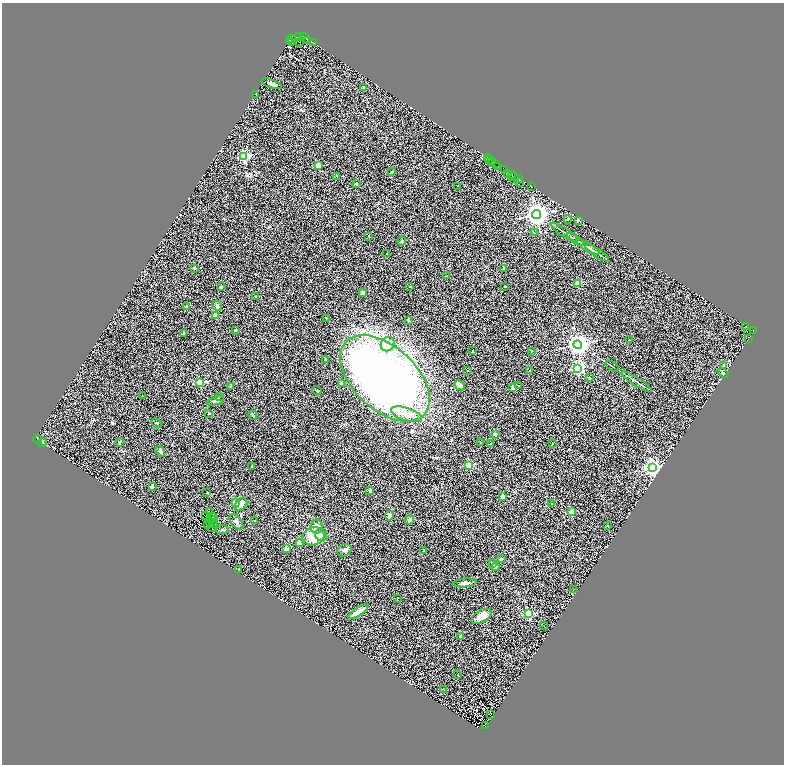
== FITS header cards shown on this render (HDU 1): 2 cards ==
NAXIS1  =                 1564
NAXIS2  =                 1524

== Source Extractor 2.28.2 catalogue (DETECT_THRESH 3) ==
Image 1564 x 1524 px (HDU 1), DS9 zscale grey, zoomed out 1/2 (1 PNG px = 2 x 2 image px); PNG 786 x 766 px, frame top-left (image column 1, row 1523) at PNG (2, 3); each listed source drawn as its Kron ellipse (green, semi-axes under 4 px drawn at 4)
Background 0.492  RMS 0.5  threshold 1.51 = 3 sigma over >= 5 px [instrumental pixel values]
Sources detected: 190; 44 cannot appear on this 1/2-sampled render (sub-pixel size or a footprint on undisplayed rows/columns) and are neither listed nor drawn; the other 146 listed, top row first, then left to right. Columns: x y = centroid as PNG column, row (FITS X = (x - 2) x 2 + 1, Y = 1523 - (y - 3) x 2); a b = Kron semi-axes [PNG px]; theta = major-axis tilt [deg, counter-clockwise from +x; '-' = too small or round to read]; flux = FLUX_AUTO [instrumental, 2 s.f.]
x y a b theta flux
298 36 2 1 - 240
291 38 3 2 - 1600
305 38 5 2 - 780
290 41 2 2 - 330
308 41 2 1 - 390
300 42 2 2 - 520
291 43 3 1 - 84
313 43 2 1 - 220
272 84 11 4 -20 430
364 87 3 2 - 140
255 94 2 2 - 39
244 156 4 3 - 12000
488 158 2 1 - 410
490 159 3 1 - 230
491 161 2 1 - 20
496 163 2 2 - 300
318 166 2 2 - 1600
498 166 2 1 - 330
504 169 3 2 - 760
392 172 2 2 - 260
507 174 3 2 - 75
512 174 2 1 - 340
337 176 3 2 - 40
512 177 2 1 - 32
518 178 4 2 - 1200
520 182 2 2 - 280
356 184 2 2 - 570
458 186 2 1 - 28
531 186 2 1 - 200
536 214 4 4 - 81000
568 219 2 2 - 310
578 220 2 2 - 460
564 232 16 2 -32 230
535 233 3 1 - 35
369 236 2 2 - 38
576 239 10 2 -34 180
401 241 5 3 - 110
588 247 13 2 -30 260
597 253 14 2 -33 230
386 254 2 2 - 74
195 268 3 3 - 110
504 268 3 3 - 120
447 276 2 2 - 71
577 283 3 2 - 2600
221 287 3 3 - 83
410 287 2 2 - 110
505 287 2 2 - 43
363 293 4 3 - 100
256 296 2 2 - 29
217 306 5 4 - 300
187 307 2 2 - 730
215 315 2 2 - 1200
327 318 3 2 - 43
409 320 2 2 - 310
746 326 2 1 - 100
235 330 2 2 - 290
753 331 2 1 - 54
748 332 3 1 - 81
184 333 2 2 - 570
749 338 2 1 - 42
629 340 2 2 - 110
388 344 7 6 - 510
578 345 4 4 - 64000
472 351 2 2 - 41
531 351 3 2 - 46
326 359 2 2 - 220
723 365 2 2 - 110
612 366 7 1 -35 72
577 368 4 3 - 14000
468 370 2 2 - 61
529 370 3 2 - 39
723 373 6 3 -40 100
385 378 53 31 -43 57000
590 378 2 2 - 160
200 382 3 3 - 4400
637 382 17 2 -32 260
341 383 2 2 - 620
460 385 6 3 -40 280
230 386 4 3 - 110
519 386 3 2 - 120
513 388 2 2 - 660
317 391 4 2 - 79
142 396 2 2 - 42
219 396 2 2 - 76
215 401 8 3 20 170
209 413 2 2 - 110
407 414 16 6 -17 980
253 415 5 2 - 220
157 423 5 3 - 150
495 434 2 2 - 670
38 439 4 2 - 65
42 442 5 4 - 160
120 442 4 3 - 110
481 442 2 2 - 35
490 444 2 2 - 200
552 444 2 2 - 33
160 452 6 4 -52 190
469 465 3 3 - 4300
251 466 3 2 - 46
652 467 4 4 - 35000
152 486 3 3 - 190
370 491 4 3 - 75
207 493 3 2 - 42
503 497 2 2 - 1600
235 503 2 2 - 1400
241 504 7 5 52 710
552 504 3 2 - 92
209 512 2 1 - 44
571 512 3 2 - 2200
206 515 3 2 - 24
389 516 5 3 - 230
211 517 2 1 - 43
213 517 2 1 - 19
212 519 2 1 - 18
409 520 5 4 - 330
210 521 2 1 - 30
255 521 2 2 - 100
236 522 9 5 -50 320
213 523 2 1 - 28
208 524 3 1 - 7.2
316 526 7 6 - 660
608 526 3 2 - 34
212 527 2 1 - 7.5
222 530 6 2 0 110
321 535 6 5 - 490
313 536 11 9 17 2300
300 543 2 2 - 800
286 549 2 2 - 1600
344 550 7 6 - 290
424 550 2 2 - 140
501 558 2 2 - 290
493 563 3 3 - 96
495 567 4 4 - 130
238 569 3 2 - 41
465 583 12 3 5 270
573 590 2 1 - 67
397 598 2 2 - 42
358 612 11 4 34 930
528 614 3 3 - 8000
481 616 11 6 31 920
544 626 2 1 - 25
460 636 2 2 - 220
458 675 2 1 - 60
443 689 3 2 - 31
491 714 2 1 - 24
485 725 3 1 - 40
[44 sub-pixel or undisplayed-footprint detections neither listed nor drawn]